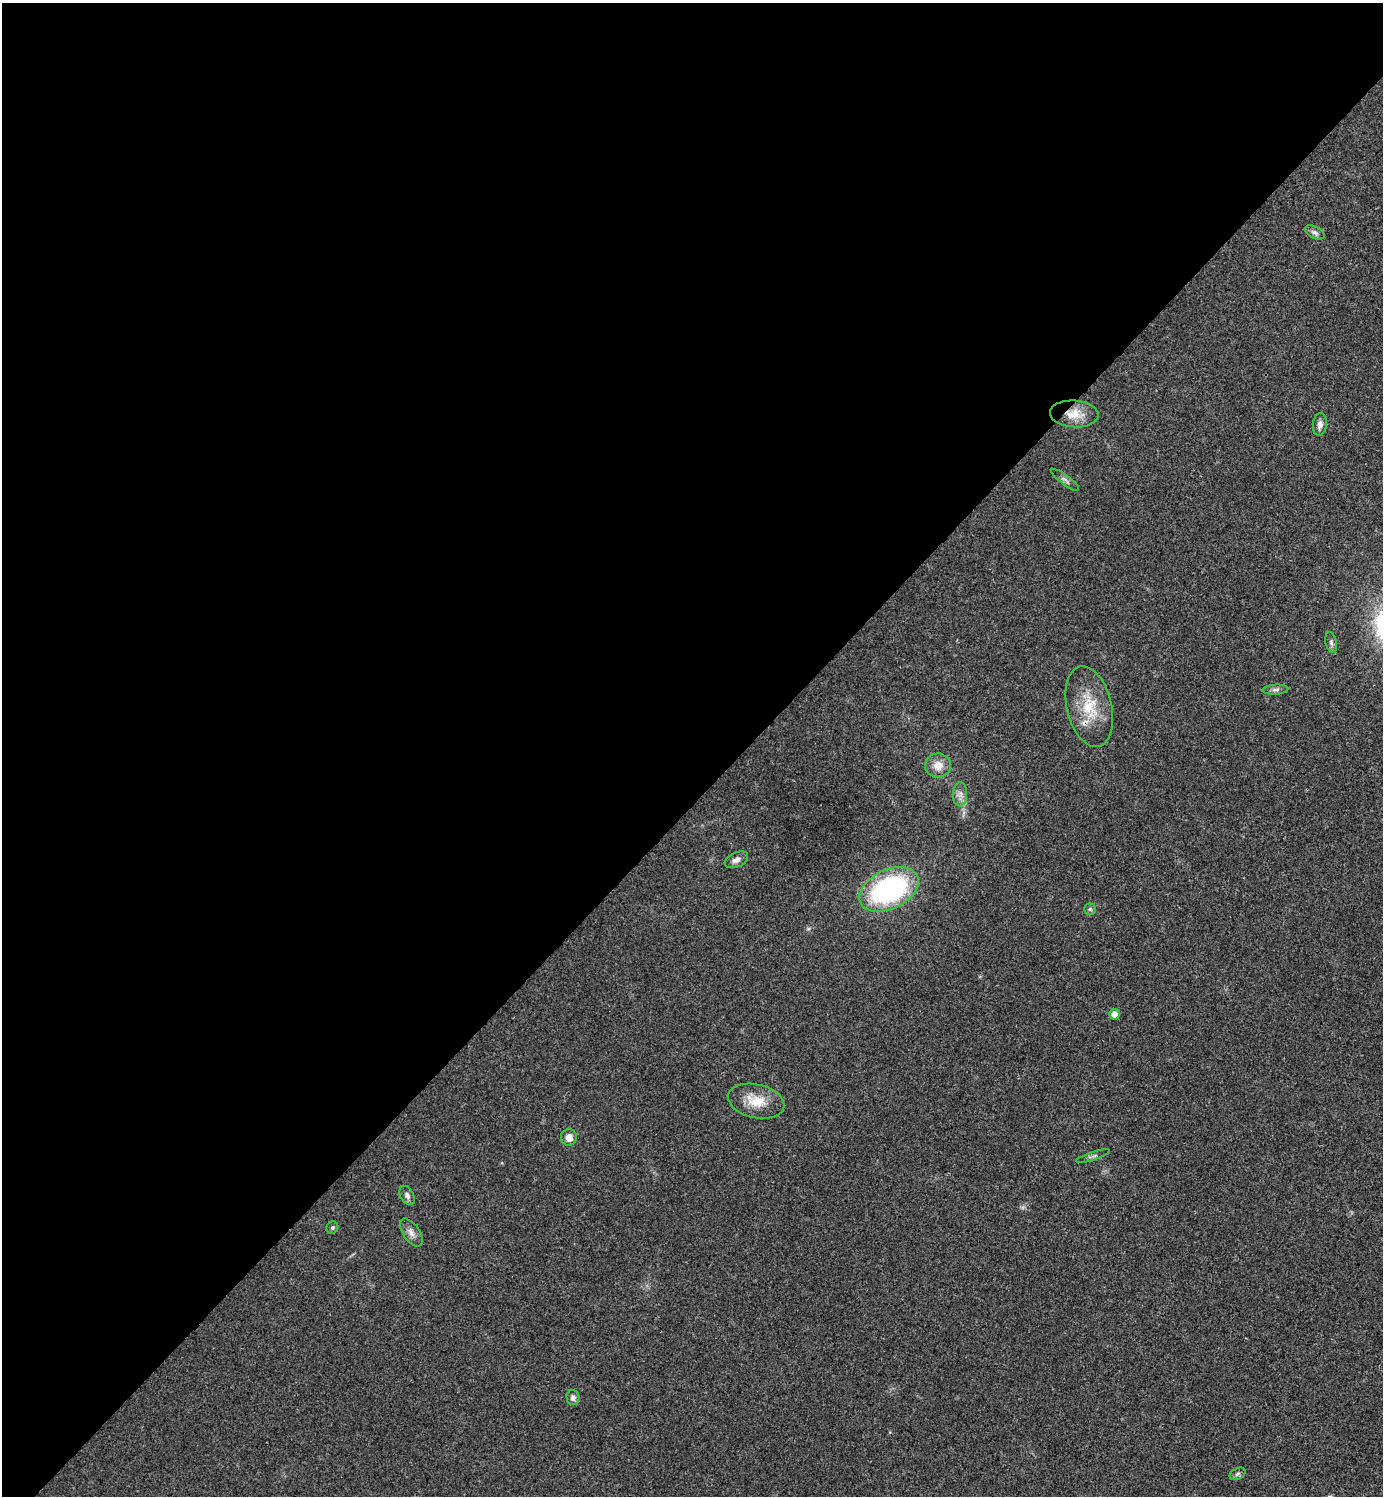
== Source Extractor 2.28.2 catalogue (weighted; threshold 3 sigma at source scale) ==
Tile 2 of 4 x 4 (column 2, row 1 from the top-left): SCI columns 1540-2920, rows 4488-5981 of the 5984 x 5984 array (HDU 1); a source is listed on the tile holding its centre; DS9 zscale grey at full resolution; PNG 1385 x 1498 px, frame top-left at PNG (2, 3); each listed source drawn as its Kron ellipse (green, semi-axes under 4 px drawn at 4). Shown black and unused: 54% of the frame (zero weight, under 3 of 4 exposures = <1% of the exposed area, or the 3 px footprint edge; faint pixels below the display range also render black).
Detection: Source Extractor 2.28.2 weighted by HDU 2 'WHT'; one run over the whole footprint, this tile lists its part. Background 0.0203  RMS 0.004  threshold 0.0182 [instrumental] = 3 sigma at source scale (4.5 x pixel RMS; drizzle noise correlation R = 1.50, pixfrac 1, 0.05/0.05 arcsec/px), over >= 5 px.
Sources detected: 21; all 21 listed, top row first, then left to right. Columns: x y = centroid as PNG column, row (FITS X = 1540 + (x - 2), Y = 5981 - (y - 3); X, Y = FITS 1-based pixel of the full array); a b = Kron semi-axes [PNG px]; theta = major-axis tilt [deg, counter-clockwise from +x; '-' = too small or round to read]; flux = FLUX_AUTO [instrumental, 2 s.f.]
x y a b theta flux
1315 232 11 6 -26 1.4
1074 414 24 13 -4 7.3
1320 424 11 7 84 2
1065 480 17 5 -37 1.3
1331 642 10 5 -77 1.1
1275 690 13 5 4 1.3
1089 707 41 22 -77 17
938 765 13 12 - 4.9
960 794 12 7 88 2.3
736 860 12 7 24 2.1
889 889 31 19 25 75
1090 909 6 5 - 0.76
1114 1014 5 5 - 3
756 1101 29 16 -13 10
569 1137 8 8 - 3.3
1093 1156 18 3 17 1
407 1195 10 6 -60 1.6
332 1228 6 5 - 0.83
411 1232 16 8 -55 2.7
573 1397 7 6 - 1.5
1237 1474 8 5 27 0.94
Overlapping masked pixels (flux is a lower limit): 2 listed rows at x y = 1074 414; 1089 707